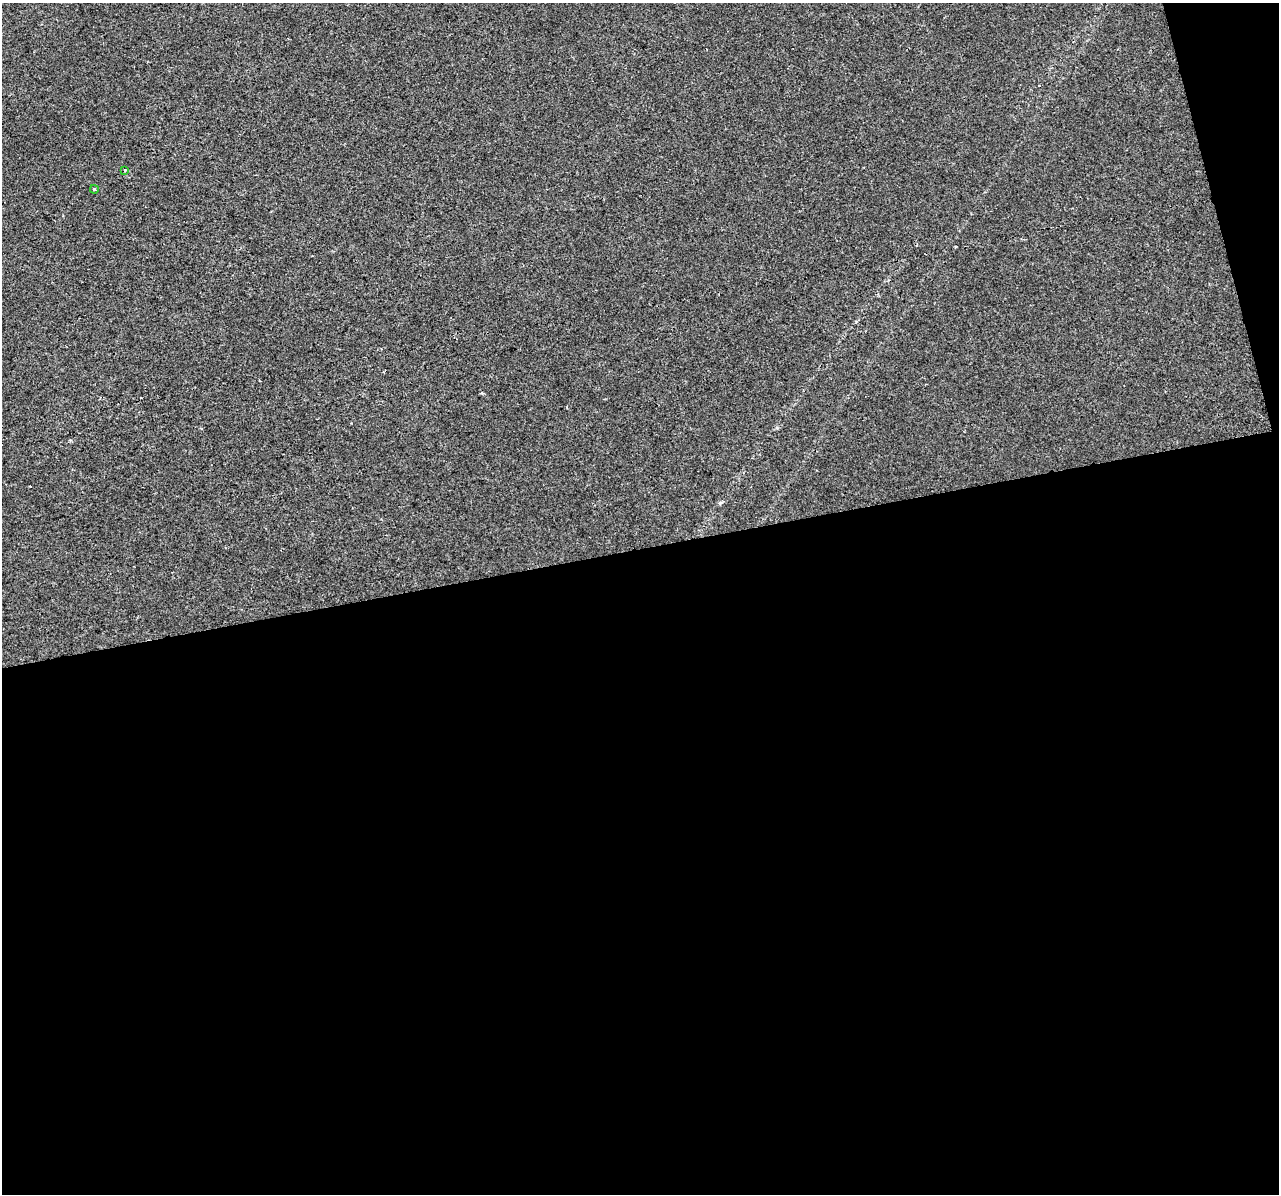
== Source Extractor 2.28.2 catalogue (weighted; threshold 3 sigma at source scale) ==
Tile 16 of 4 x 4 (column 4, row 4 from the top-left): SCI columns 3833-5109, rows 92-1283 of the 5109 x 4903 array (HDU 1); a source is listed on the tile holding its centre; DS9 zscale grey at full resolution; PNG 1281 x 1196 px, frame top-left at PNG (2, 3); each listed source drawn as its Kron ellipse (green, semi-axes under 4 px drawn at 4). Shown black and unused: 56% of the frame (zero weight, under 2 of 3 exposures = <1% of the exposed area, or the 3 px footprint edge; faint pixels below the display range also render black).
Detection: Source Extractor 2.28.2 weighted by HDU 2 'WHT'; one run over the whole footprint, this tile lists its part. Background -4.07e-04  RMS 0.0043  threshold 0.0193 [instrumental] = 3 sigma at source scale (4.5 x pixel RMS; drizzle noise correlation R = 1.50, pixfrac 1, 0.0396/0.0396 arcsec/px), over >= 5 px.
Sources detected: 4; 2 cosmic-ray / hot-pixel residue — neither listed nor drawn; the other 2 listed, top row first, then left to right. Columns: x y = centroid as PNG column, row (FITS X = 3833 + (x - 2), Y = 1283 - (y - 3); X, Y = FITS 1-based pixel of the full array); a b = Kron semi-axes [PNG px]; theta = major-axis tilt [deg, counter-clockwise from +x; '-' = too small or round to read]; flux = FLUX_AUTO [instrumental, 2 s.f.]
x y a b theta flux
125 170 3 3 - 0.64
94 189 4 3 - 0.62